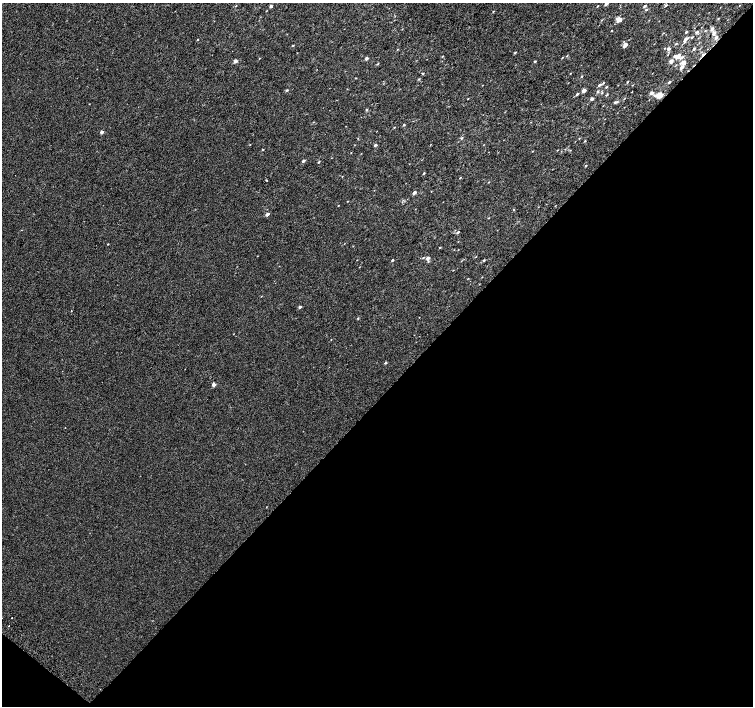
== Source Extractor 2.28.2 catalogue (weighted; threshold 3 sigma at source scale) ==
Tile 15 of 4 x 4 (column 3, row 4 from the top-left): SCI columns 3042-4543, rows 266-1672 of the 6074 x 6092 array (HDU 1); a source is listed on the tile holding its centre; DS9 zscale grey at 2 x 2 block average (1 PNG px = mean of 2 x 2 image px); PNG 755 x 708 px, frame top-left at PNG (2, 3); no overlay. Shown black and unused: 45% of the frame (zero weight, under 2 of 3 exposures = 2% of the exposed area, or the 3 px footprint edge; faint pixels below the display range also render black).
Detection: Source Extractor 2.28.2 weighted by HDU 2 'WHT'; one run over the whole footprint, this tile lists its part. Background 9.91e-05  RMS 0.0034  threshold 0.0155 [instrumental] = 3 sigma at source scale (4.5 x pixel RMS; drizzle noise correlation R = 1.50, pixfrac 1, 0.0396/0.0396 arcsec/px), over >= 5 px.
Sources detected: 94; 1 cosmic-ray / hot-pixel residue — not listed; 2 inside a brighter listed object's ellipse — not listed separately; the other 91 listed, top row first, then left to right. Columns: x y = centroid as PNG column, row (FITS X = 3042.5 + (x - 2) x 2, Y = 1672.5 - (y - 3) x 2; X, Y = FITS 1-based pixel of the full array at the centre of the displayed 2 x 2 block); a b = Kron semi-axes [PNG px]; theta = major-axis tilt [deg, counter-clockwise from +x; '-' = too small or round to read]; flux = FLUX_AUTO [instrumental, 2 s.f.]
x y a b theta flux
606 3 4 3 - 2.6
666 5 3 2 - 0.9
236 6 2 2 - 0.38
271 6 2 2 - 2.3
597 6 2 2 - 0.62
644 6 3 2 - 1.2
646 10 4 2 - 0.58
493 12 3 2 - 0.53
718 18 3 2 - 0.41
619 19 5 4 - 5.1
712 29 5 4 - 1.7
705 31 3 2 - 0.43
686 32 3 2 - 0.86
697 32 4 3 - 1.3
663 33 3 2 - 0.35
714 33 5 4 - 2.5
692 37 3 2 - 0.61
716 37 5 3 - 1.3
686 39 7 3 56 3
197 40 2 2 - 0.49
676 44 3 2 - 0.59
625 45 6 4 57 2.7
292 46 3 2 - 0.61
398 49 2 2 - 0.35
668 49 4 3 - 2.1
694 49 3 3 - 1.3
515 53 3 2 - 0.76
442 56 2 2 - 0.48
678 56 7 4 52 4.3
259 58 3 2 - 0.3
366 58 3 2 - 1.9
562 58 3 2 - 0.39
235 61 5 4 - 1.7
535 61 3 2 - 0.69
671 61 4 3 - 2.9
683 63 3 3 - 5
377 64 3 2 - 0.55
682 67 4 3 - 2.6
422 73 2 2 - 0.75
570 73 3 2 - 0.37
581 76 3 2 - 0.63
419 79 3 2 - 0.6
627 82 3 2 - 0.57
669 82 3 2 - 1
603 83 3 2 - 0.54
599 85 5 3 - 1.4
606 87 3 2 - 0.64
287 90 3 2 - 0.89
584 90 3 2 - 5.2
597 91 4 3 - 0.86
602 93 4 2 - 0.67
651 93 4 3 - 2.3
577 94 3 2 - 1.3
607 95 3 2 - 0.7
660 95 5 3 - 12
468 99 3 2 - 0.32
592 99 3 2 - 2.4
616 102 7 3 24 1.2
366 110 3 2 - 0.73
404 125 3 2 - 0.79
394 127 2 2 - 0.44
102 132 3 2 - 3.2
461 138 3 3 - 0.83
585 141 3 2 - 0.57
250 145 2 2 - 0.26
375 145 3 2 - 1.5
263 150 2 2 - 0.52
303 161 6 3 47 0.93
318 162 3 2 - 0.76
586 166 3 2 - 0.59
424 173 3 2 - 0.69
460 178 2 2 - 0.46
266 180 2 2 - 0.58
414 193 3 2 - 3.1
513 209 3 2 - 0.46
267 214 3 2 - 3.4
488 218 3 2 - 0.32
458 232 4 2 - 1.1
108 244 2 2 - 0.41
440 248 3 2 - 0.52
428 258 3 2 - 3.3
357 260 2 2 - 0.23
392 260 2 2 - 0.9
484 261 4 3 - 0.78
300 307 3 2 - 1.9
358 318 3 2 - 0.49
385 363 4 3 - 0.75
214 384 3 2 - 3.8
266 507 2 2 - 0.35
12 618 2 2 - 1
9 626 2 2 - 1
Isophote crosses this tile's border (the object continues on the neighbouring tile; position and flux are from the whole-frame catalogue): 1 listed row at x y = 606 3
Diffuse or blended objects may show on this block-average render without a row.